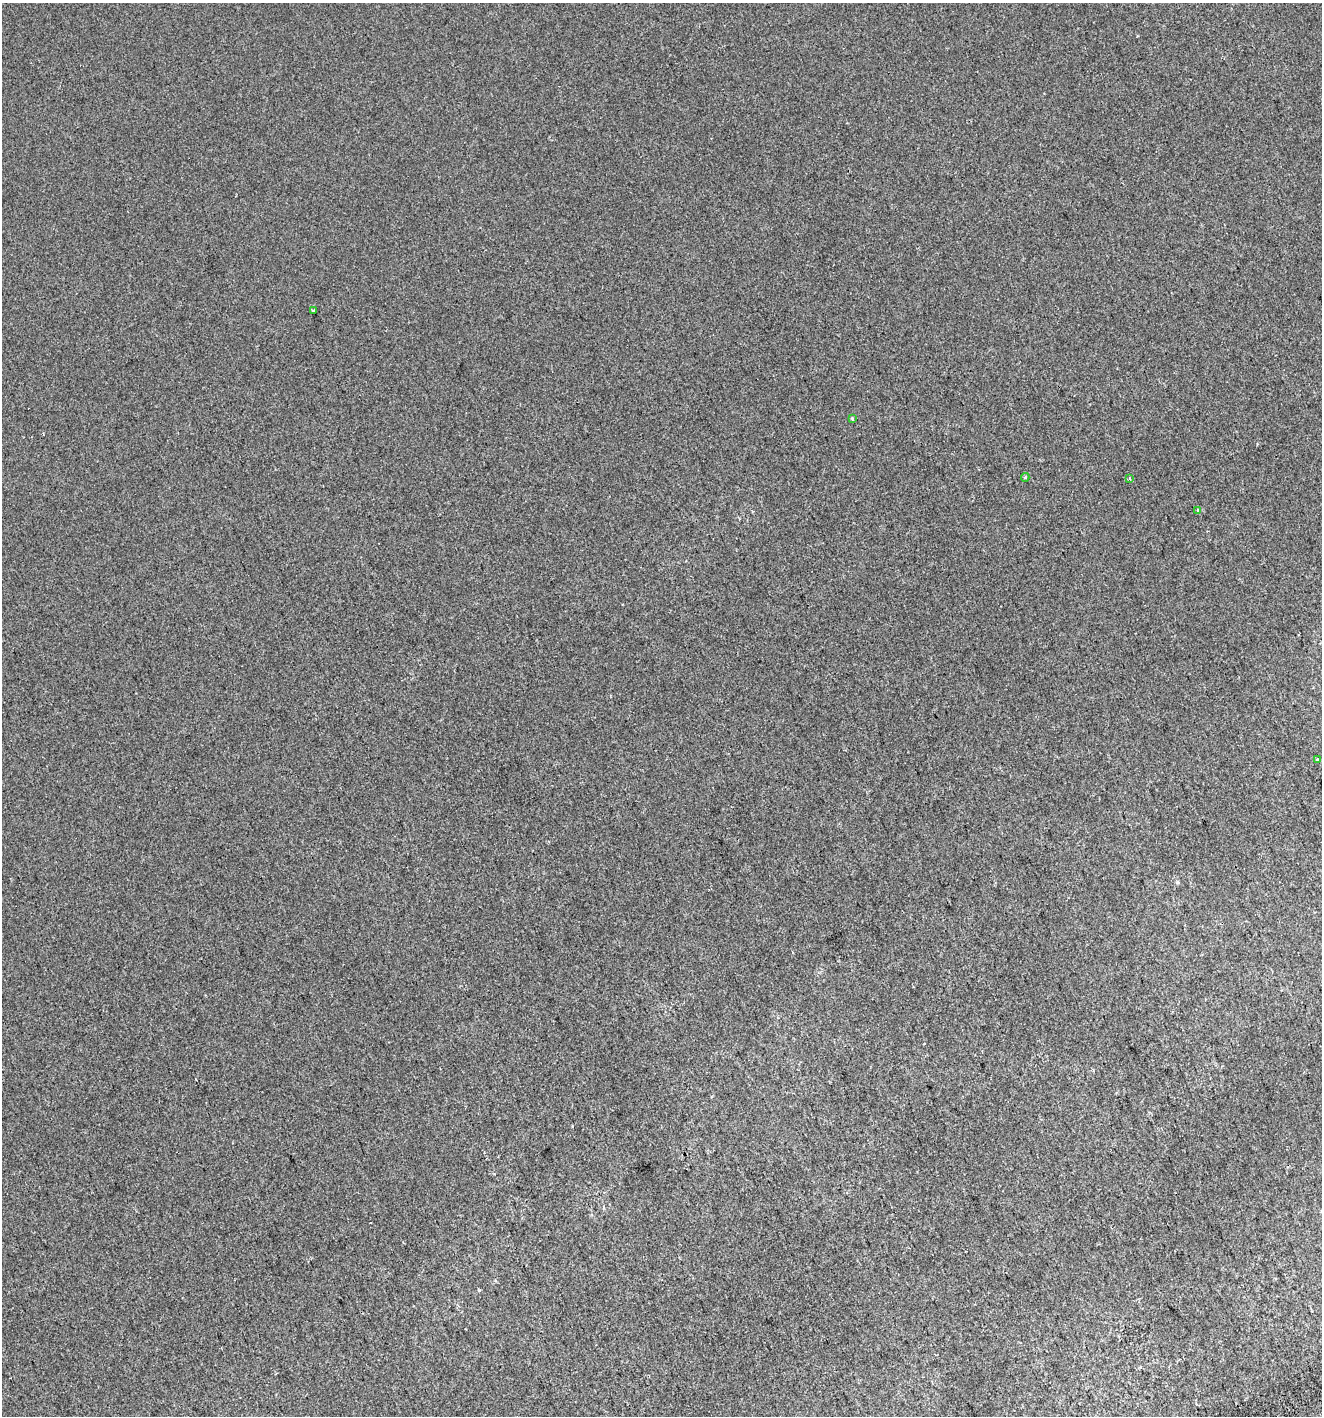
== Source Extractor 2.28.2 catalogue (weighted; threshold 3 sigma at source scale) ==
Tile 6 of 4 x 4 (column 2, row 2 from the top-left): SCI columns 1428-2747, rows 2871-4284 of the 5552 x 5736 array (HDU 1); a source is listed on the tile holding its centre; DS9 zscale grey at full resolution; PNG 1324 x 1418 px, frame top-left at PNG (2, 3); each listed source drawn as its Kron ellipse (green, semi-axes under 4 px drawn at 4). Shown black and unused: <1% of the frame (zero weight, under 2 of 3 exposures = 2% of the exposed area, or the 3 px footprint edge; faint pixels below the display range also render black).
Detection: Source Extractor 2.28.2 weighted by HDU 2 'WHT'; one run over the whole footprint, this tile lists its part. Background -1.28e-04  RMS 0.0074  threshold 0.0334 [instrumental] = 3 sigma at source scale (4.5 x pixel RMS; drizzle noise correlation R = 1.50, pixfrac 1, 0.0396/0.0396 arcsec/px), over >= 5 px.
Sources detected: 7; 1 cosmic-ray / hot-pixel residue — neither listed nor drawn; the other 6 listed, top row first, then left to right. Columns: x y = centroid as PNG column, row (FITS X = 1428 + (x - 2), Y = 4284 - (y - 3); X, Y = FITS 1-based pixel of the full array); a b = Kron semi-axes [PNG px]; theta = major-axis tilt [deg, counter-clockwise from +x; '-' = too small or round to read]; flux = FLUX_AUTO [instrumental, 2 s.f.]
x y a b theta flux
314 311 4 3 - 2.4
852 418 4 3 - 0.99
1025 477 4 3 - 0.93
1130 478 4 2 - 0.62
1198 510 4 3 - 3.7
1317 760 3 3 - 3.8